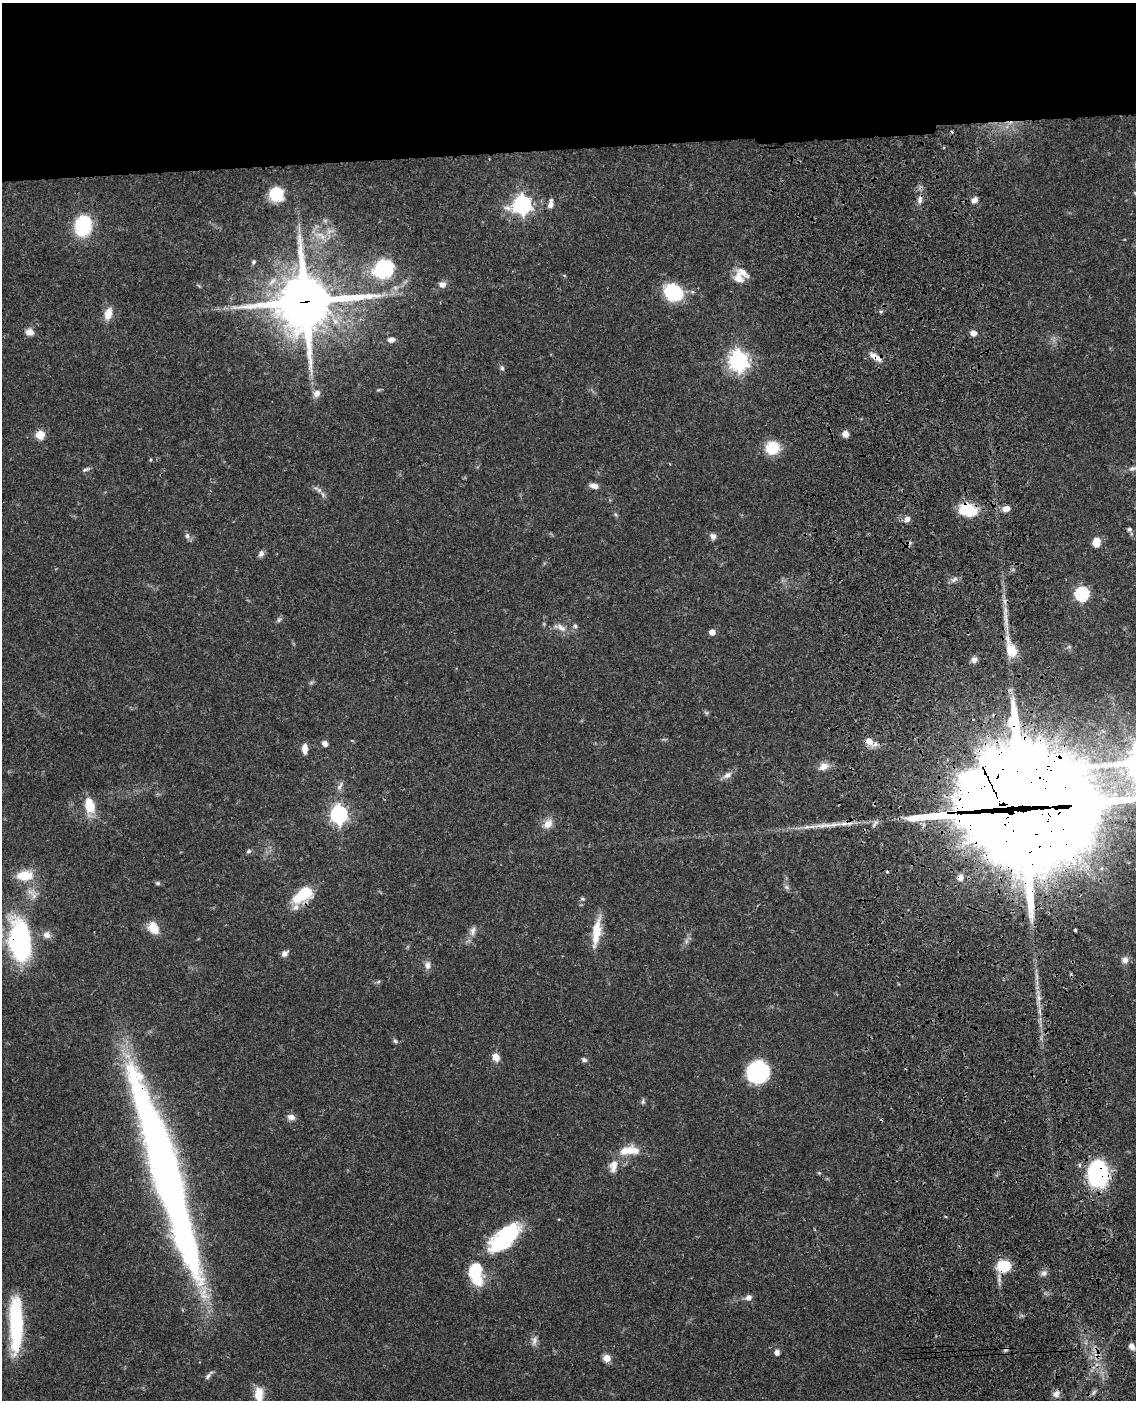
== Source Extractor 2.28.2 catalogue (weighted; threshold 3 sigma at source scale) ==
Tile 2 of 4 x 3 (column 2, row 1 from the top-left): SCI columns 1253-2386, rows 3052-4449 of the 4769 x 4604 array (HDU 1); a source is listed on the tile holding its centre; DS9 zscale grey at full resolution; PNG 1138 x 1402 px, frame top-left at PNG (2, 3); no overlay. Shown black and unused: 11% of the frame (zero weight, under 3 of 4 exposures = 6% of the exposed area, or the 3 px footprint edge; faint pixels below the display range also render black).
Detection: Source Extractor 2.28.2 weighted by HDU 2 'WHT'; one run over the whole footprint, this tile lists its part. Background 0.0444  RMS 0.0028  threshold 0.0126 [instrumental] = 3 sigma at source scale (4.5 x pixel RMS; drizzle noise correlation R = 1.50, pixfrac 1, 0.05/0.05 arcsec/px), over >= 5 px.
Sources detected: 114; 3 too faint to see at this stretch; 4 inside a brighter object's white glare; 4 cosmic-ray / hot-pixel residue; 1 long thin detection or spike segment (spike, bleed or trail) — not listed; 2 inside a brighter listed object's ellipse — not listed separately; the other 100 listed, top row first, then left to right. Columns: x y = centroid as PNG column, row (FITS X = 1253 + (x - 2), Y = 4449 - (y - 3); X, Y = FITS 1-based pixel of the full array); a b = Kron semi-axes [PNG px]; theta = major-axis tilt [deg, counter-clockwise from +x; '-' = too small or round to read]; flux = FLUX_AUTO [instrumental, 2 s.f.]
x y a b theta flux
276 194 13 11 -49 11
920 199 12 6 80 1.5
974 200 8 7 - 1.3
550 204 10 5 77 1.4
522 205 8 7 - 120
83 226 22 18 81 14
254 262 6 6 - 0.48
383 269 32 29 -53 18
738 278 18 12 -78 3.4
442 284 9 8 - 1.4
674 295 20 13 20 12
305 302 21 19 12 1500
881 311 6 4 18 0.38
108 314 13 8 73 3.6
30 332 9 8 - 1.9
973 333 7 6 - 1.4
391 340 8 6 12 1.3
875 357 17 7 -33 2.5
739 361 8 7 - 150
502 368 8 5 -74 0.66
378 390 7 4 0 0.37
317 393 10 8 50 1.7
845 434 7 6 - 1.7
40 435 5 5 - 9.8
772 448 13 12 - 8.8
151 460 5 3 - 0.28
1133 468 17 5 12 1.3
86 469 11 5 20 0.76
594 486 11 6 -12 1.5
318 489 16 6 -34 1.3
1006 509 8 6 16 2
968 510 20 14 -14 9.6
907 519 8 7 - 1.1
1129 529 5 5 - 0.7
187 536 9 6 -84 0.84
713 536 9 7 -58 1.1
1096 542 9 7 83 3.3
261 554 9 6 60 0.93
954 579 11 5 34 1
1082 594 6 6 - 42
279 620 8 5 62 0.61
575 626 6 5 - 0.68
561 628 16 8 -32 2
712 632 5 5 - 2.2
1011 650 20 13 -65 4.8
974 660 8 7 - 1.1
706 713 6 5 - 0.45
869 741 12 9 -32 2.8
325 743 7 6 - 1.1
304 749 11 6 -89 2.1
823 766 13 9 25 2.4
727 775 14 8 30 1.6
340 786 15 6 61 1.2
89 805 16 10 -78 7.1
339 814 7 7 - 100
1024 818 49 44 20 4100
548 824 15 11 56 2.5
827 825 51 7 5 5.9
249 851 7 5 16 0.54
887 871 4 4 - 0.34
25 875 18 10 2 6.8
960 877 9 7 81 1.5
158 883 7 5 -1 0.46
787 887 7 6 - 0.72
303 894 23 14 36 10
582 899 6 5 - 0.47
153 928 15 11 -60 4.2
1075 930 3 3 - 0.51
473 931 13 7 79 1.5
596 932 37 10 82 6.5
47 935 9 8 - 1.7
20 940 34 18 -84 53
285 953 8 6 45 1.3
1125 960 10 9 - 1.5
427 965 10 7 86 1.5
378 982 7 4 20 0.43
1038 998 9 7 -77 1.3
395 1041 6 5 - 0.51
496 1057 9 7 -57 2.4
584 1060 7 5 -26 0.67
758 1072 19 18 - 25
643 1101 8 5 80 0.54
291 1117 10 7 -12 1.5
629 1150 28 11 4 5.7
613 1166 18 10 79 3
1097 1174 31 23 89 26
504 1238 43 18 42 24
1004 1266 13 11 18 9
475 1273 17 11 -79 18
1044 1273 8 7 - 1.1
749 1297 8 6 18 1.4
16 1325 55 12 -89 26
534 1341 14 8 78 1.4
1132 1346 8 6 -55 1.5
777 1353 6 6 - 1.3
607 1358 8 7 - 2.5
208 1375 13 5 50 0.89
1094 1392 9 4 60 0.62
259 1394 18 10 -89 3.8
1056 1394 10 9 - 1.3
Overlapping masked pixels (flux is a lower limit): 13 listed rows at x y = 920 199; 305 302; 875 357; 968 510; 1011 650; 869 741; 1024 818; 827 825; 960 877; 303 894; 20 940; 1097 1174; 1004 1266
Isophote crosses this tile's border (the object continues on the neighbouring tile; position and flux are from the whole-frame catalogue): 2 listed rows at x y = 1133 468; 259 1394